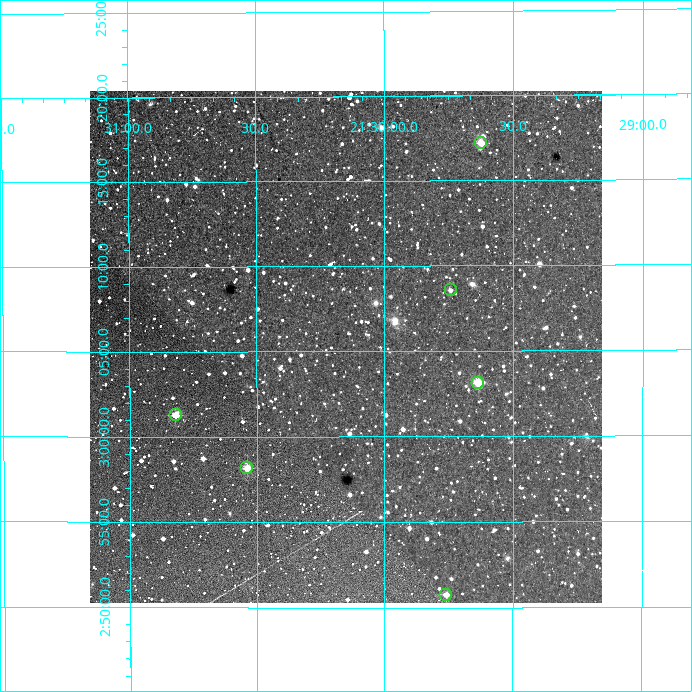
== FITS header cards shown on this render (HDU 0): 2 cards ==
NAXIS1  =                  512
NAXIS2  =                  512

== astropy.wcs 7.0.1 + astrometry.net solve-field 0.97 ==
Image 512 x 512 px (HDU 0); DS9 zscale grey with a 90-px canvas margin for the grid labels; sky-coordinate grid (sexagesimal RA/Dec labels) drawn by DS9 from the SOLVED WCS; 6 Tycho-2 reference stars matched to detected sources circled (green)
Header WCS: RA---TAN/DEC--TAN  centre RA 21:30:09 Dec +03:05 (322.54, +3.09 deg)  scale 3.52 arcsec/px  FOV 30.0' x 30.0'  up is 0 deg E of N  parity normal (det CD < 0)
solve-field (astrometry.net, Tycho-2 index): VERIFIED the header's WCS against the Tycho-2 star catalogue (verified at 2 index scales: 6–7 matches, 0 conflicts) and refined it, rather than solving blind
Solved WCS: RA---TAN-SIP/DEC--TAN-SIP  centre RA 21:30:09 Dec +03:05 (322.54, +3.09 deg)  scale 3.51 arcsec/px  FOV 29.9' x 30.1'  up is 0 deg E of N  parity normal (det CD < 0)
The solver's refit moves the header's centre by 0.65 arcsec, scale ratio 0.9978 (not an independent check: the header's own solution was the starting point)
Tycho-2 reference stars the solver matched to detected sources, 6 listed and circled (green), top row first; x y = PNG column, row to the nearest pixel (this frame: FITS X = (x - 90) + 1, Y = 512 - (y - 91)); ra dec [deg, ICRS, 3 dp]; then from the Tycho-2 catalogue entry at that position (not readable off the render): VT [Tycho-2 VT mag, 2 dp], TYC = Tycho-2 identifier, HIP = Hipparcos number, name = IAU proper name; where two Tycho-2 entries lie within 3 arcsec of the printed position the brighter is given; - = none
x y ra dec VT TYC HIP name
481 143 322.406 +3.287 10.26 533-940-1 - -
451 290 322.436 +3.143 12.02 533-1197-1 - -
478 383 322.409 +3.052 9.74 533-387-1 - -
176 415 322.705 +3.021 11.44 546-360-1 - -
247 468 322.634 +2.969 10.68 546-336-1 - -
446 595 322.440 +2.846 11.77 533-242-1 - -